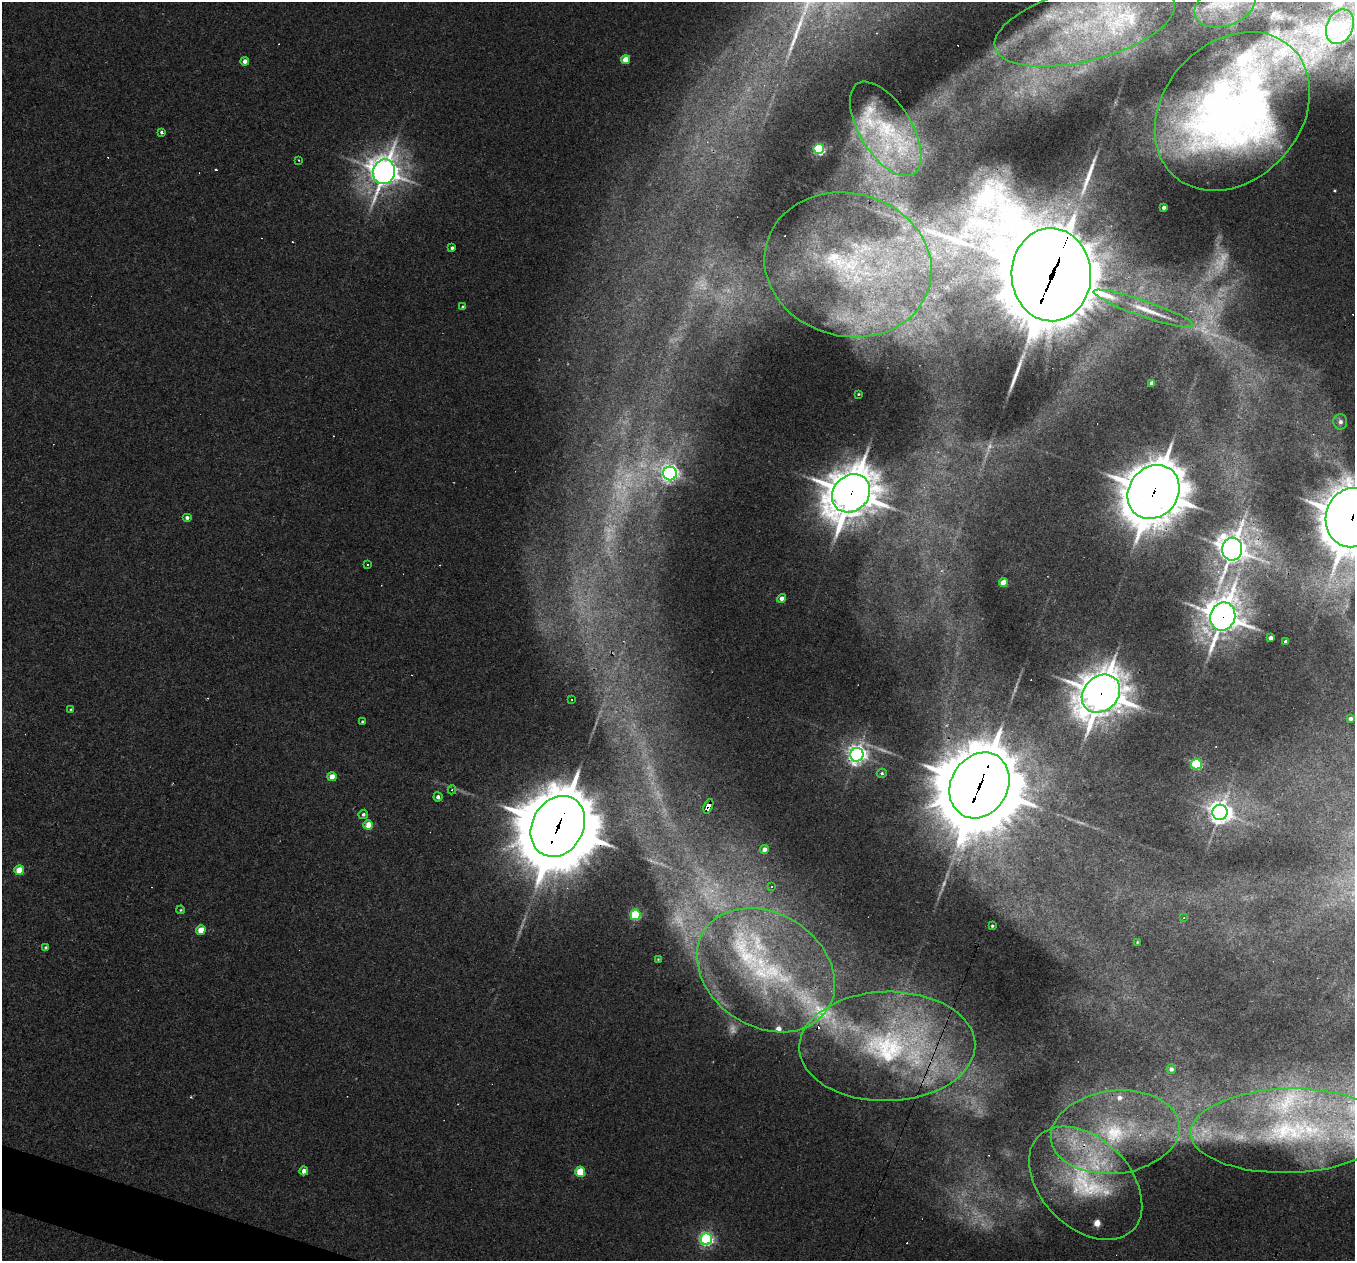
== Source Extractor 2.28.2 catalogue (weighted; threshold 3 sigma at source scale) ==
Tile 7 of 4 x 4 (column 3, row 2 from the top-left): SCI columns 2705-4057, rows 2650-3908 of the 5421 x 5435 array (HDU 1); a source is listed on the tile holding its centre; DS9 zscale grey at full resolution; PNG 1357 x 1263 px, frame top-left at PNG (2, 2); each listed source drawn as its Kron ellipse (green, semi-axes under 4 px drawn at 4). Shown black and unused: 1% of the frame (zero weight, under 3 of 4 exposures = <1% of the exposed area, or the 3 px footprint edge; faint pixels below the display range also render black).
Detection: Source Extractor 2.28.2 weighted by HDU 2 'WHT'; one run over the whole footprint, this tile lists its part. Background 0.0283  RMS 0.0036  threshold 0.0162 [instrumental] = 3 sigma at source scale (4.5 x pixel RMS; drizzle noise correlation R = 1.50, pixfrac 1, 0.05/0.05 arcsec/px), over >= 5 px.
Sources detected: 124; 26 too faint to see at this stretch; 12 cosmic-ray / hot-pixel residue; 5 long thin detections or spike segments (spike, bleed or trail) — neither listed nor drawn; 12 inside a brighter listed object's ellipse — not listed separately; the other 69 listed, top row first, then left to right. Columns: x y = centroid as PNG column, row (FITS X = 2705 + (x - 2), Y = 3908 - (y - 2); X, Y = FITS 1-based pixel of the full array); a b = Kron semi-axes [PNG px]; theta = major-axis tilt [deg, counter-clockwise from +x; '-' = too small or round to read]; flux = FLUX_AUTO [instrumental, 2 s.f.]
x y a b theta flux
1225 5 31 20 20 12
1085 25 92 36 14 77
1340 27 18 13 67 5.9
626 60 4 4 - 7.7
245 61 4 4 - 2.3
1232 111 87 68 48 280
886 129 53 26 -58 45
161 132 4 3 - 0.79
819 149 5 5 - 61
299 160 3 2 - 0.26
384 172 12 11 - 580
1164 207 4 3 - 1.4
452 248 4 3 - 0.88
848 265 84 71 -15 92
1051 275 46 39 -89 8200
463 307 4 3 - 0.63
1144 309 53 8 -19 11
1152 383 4 4 - 2.5
858 394 3 2 - 0.36
1340 422 7 7 - 1.8
670 473 7 7 - 180
1154 492 28 24 51 1500
851 493 20 17 45 1400
187 518 5 4 - 1.1
1352 518 30 26 76 1500
1232 549 11 10 - 550
367 564 3 2 - 0.31
1003 583 4 4 - 7.6
781 598 4 4 - 2.3
1223 616 14 12 70 790
1271 638 4 4 - 1.6
1286 642 4 4 - 1.7
1101 694 21 17 43 1000
571 700 3 3 - 4.4
71 709 3 3 - 0.39
1350 719 4 3 - 1.3
362 722 4 3 - 0.47
857 755 7 6 - 240
1196 764 5 5 - 44
882 773 5 4 - 0.67
332 777 4 4 - 5.3
979 785 34 28 59 5400
452 790 4 4 - 0.62
438 797 4 4 - 1.3
708 806 8 4 67 25
1220 812 8 7 - 360
363 814 5 4 - 0.83
368 825 4 4 - 8.6
558 826 32 25 60 4900
764 849 4 4 - 2.5
19 870 5 4 - 9.8
772 887 3 2 - 0.41
181 910 4 3 - 0.43
635 915 5 5 - 39
1184 918 4 3 - 0.38
992 926 3 3 - 0.58
201 930 5 4 - 6.6
1137 942 3 2 - 0.34
46 947 4 3 - 0.79
658 959 4 4 - 0.35
766 970 73 56 -32 86
887 1046 88 54 1 110
1171 1069 4 4 - 1.6
1289 1131 98 42 2 92
1115 1132 64 41 7 65
304 1171 4 4 - 2.7
580 1172 5 5 - 15
1086 1183 66 44 -45 48
706 1239 6 6 - 89
Overlapping masked pixels (flux is a lower limit): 14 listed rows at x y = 1232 111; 886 129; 1051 275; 1154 492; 851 493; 1352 518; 1232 549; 1223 616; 1101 694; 979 785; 708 806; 558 826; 887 1046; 1086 1183
Isophote crosses this tile's border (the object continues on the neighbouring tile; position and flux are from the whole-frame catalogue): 4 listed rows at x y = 1225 5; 1232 111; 886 129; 1352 518